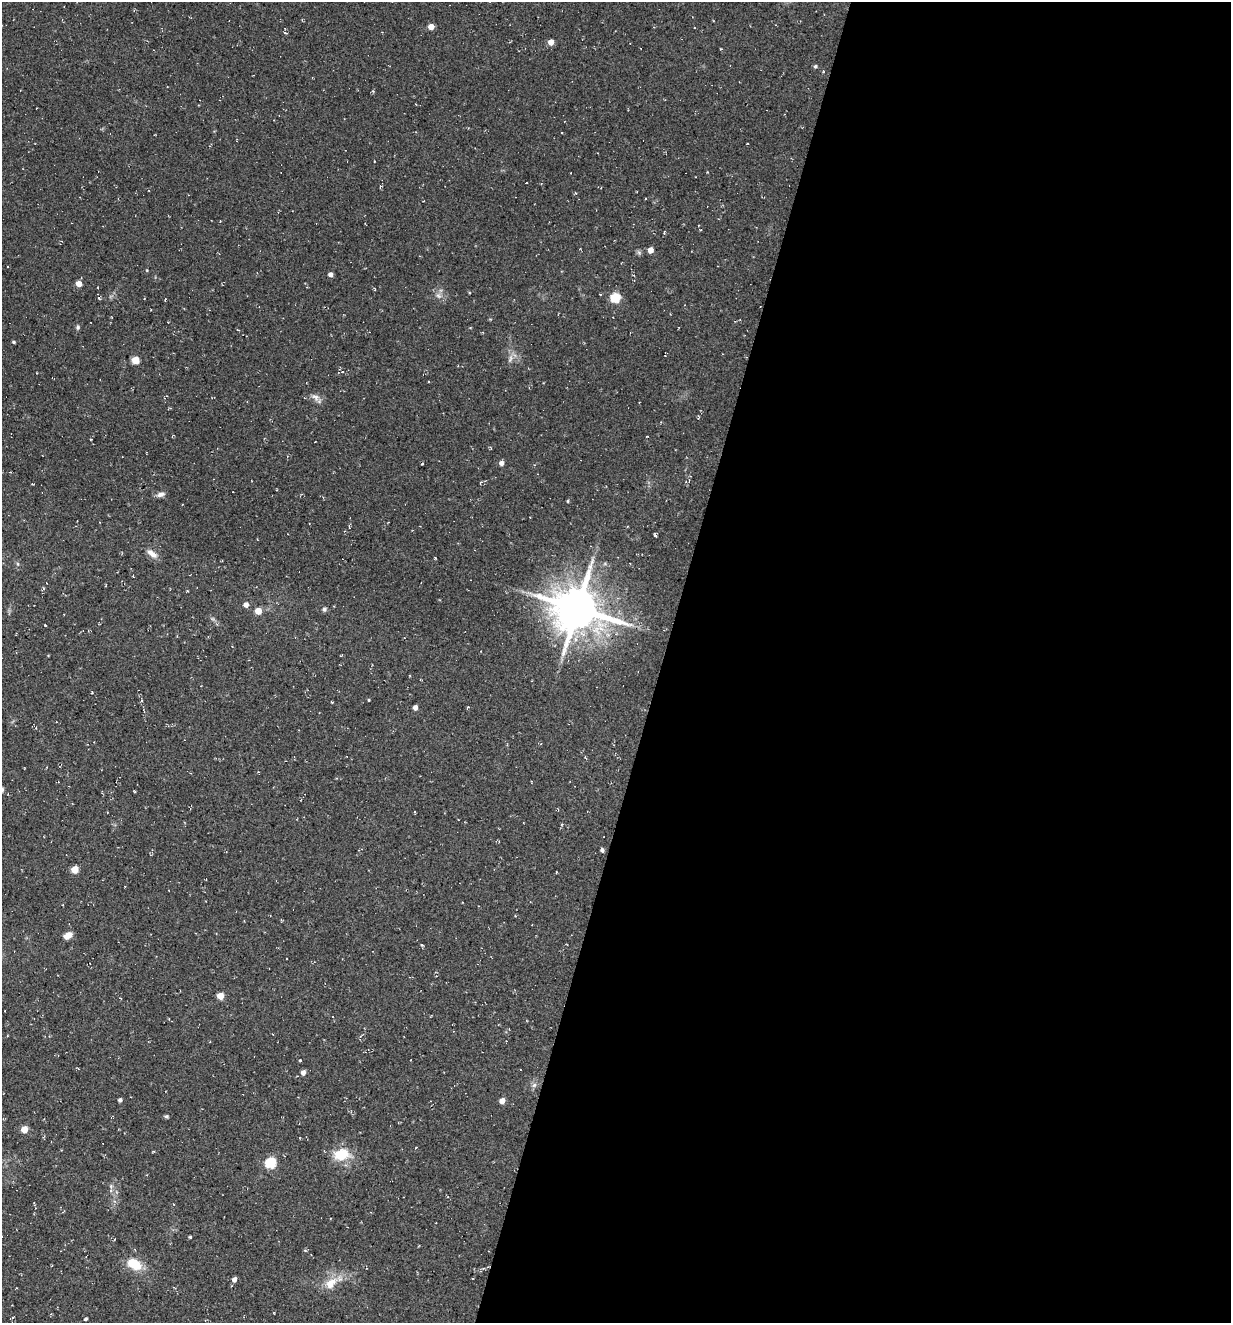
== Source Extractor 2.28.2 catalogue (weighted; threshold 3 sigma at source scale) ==
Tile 12 of 4 x 4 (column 4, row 3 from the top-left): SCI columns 3943-5171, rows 1343-2663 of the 5354 x 5304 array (HDU 1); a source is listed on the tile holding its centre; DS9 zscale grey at full resolution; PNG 1233 x 1325 px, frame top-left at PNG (2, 2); no overlay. Shown black and unused: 46% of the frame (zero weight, under 2 of 3 exposures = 3% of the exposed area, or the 3 px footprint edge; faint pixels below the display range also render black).
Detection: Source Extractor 2.28.2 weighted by HDU 2 'WHT'; one run over the whole footprint, this tile lists its part. Background 0.0885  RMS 0.013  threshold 0.0569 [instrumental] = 3 sigma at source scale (4.5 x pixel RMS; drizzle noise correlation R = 1.50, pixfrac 1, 0.05/0.05 arcsec/px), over >= 5 px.
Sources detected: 62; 2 cosmic-ray / hot-pixel residue — not listed; the other 60 listed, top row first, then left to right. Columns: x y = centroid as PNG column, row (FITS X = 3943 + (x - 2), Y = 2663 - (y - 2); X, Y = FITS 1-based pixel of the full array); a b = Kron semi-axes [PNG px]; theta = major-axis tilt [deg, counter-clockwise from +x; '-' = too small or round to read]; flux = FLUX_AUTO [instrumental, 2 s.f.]
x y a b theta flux
431 27 4 4 - 14
285 33 4 3 - 2.3
551 42 5 5 - 10
720 49 4 2 - 0.87
815 66 5 4 - 2.2
562 133 3 2 - 0.73
380 187 4 3 - 1.3
220 221 3 2 - 0.79
664 232 4 3 - 1.1
650 250 5 4 - 13
331 274 4 4 - 5.3
78 284 5 4 - 13
600 294 3 2 - 0.78
438 296 8 5 -20 4
615 297 5 5 - 75
99 298 5 4 - 1.9
165 299 3 2 - 1.1
78 327 5 5 - 2.2
14 342 4 3 - 1.5
510 359 10 5 69 4.3
135 360 5 5 - 32
315 397 12 7 -27 6.1
91 439 2 2 - 1.4
501 463 5 5 - 5.1
161 494 11 6 18 4.8
568 501 5 3 - 1.1
655 535 5 2 - 1.6
152 554 15 7 -38 8.6
43 588 4 4 - 1.4
246 605 5 4 - 7.8
324 609 6 5 - 2.5
577 609 14 13 - 5300
258 611 5 4 - 19
45 625 3 2 - 1.2
369 700 4 3 - 1
415 707 4 4 - 6.6
468 707 4 3 - 1.4
602 850 4 4 - 3.3
75 869 5 5 - 28
515 916 3 3 - 0.86
68 935 9 6 28 10
421 945 3 3 - 3
220 996 5 5 - 22
300 1060 4 3 - 1.1
303 1072 4 4 - 6.3
534 1085 7 6 - 3.5
120 1100 4 3 - 3.4
502 1101 4 4 - 11
166 1116 4 4 - 2.2
24 1129 5 4 - 24
416 1147 3 2 - 0.81
341 1154 21 15 11 29
270 1163 6 5 - 94
111 1186 6 5 - 2.3
190 1237 3 3 - 1.4
135 1264 14 9 -30 31
234 1279 5 4 - 5.9
331 1283 19 12 44 19
12 1318 5 2 - 1.2
86 1319 3 3 - 5.5